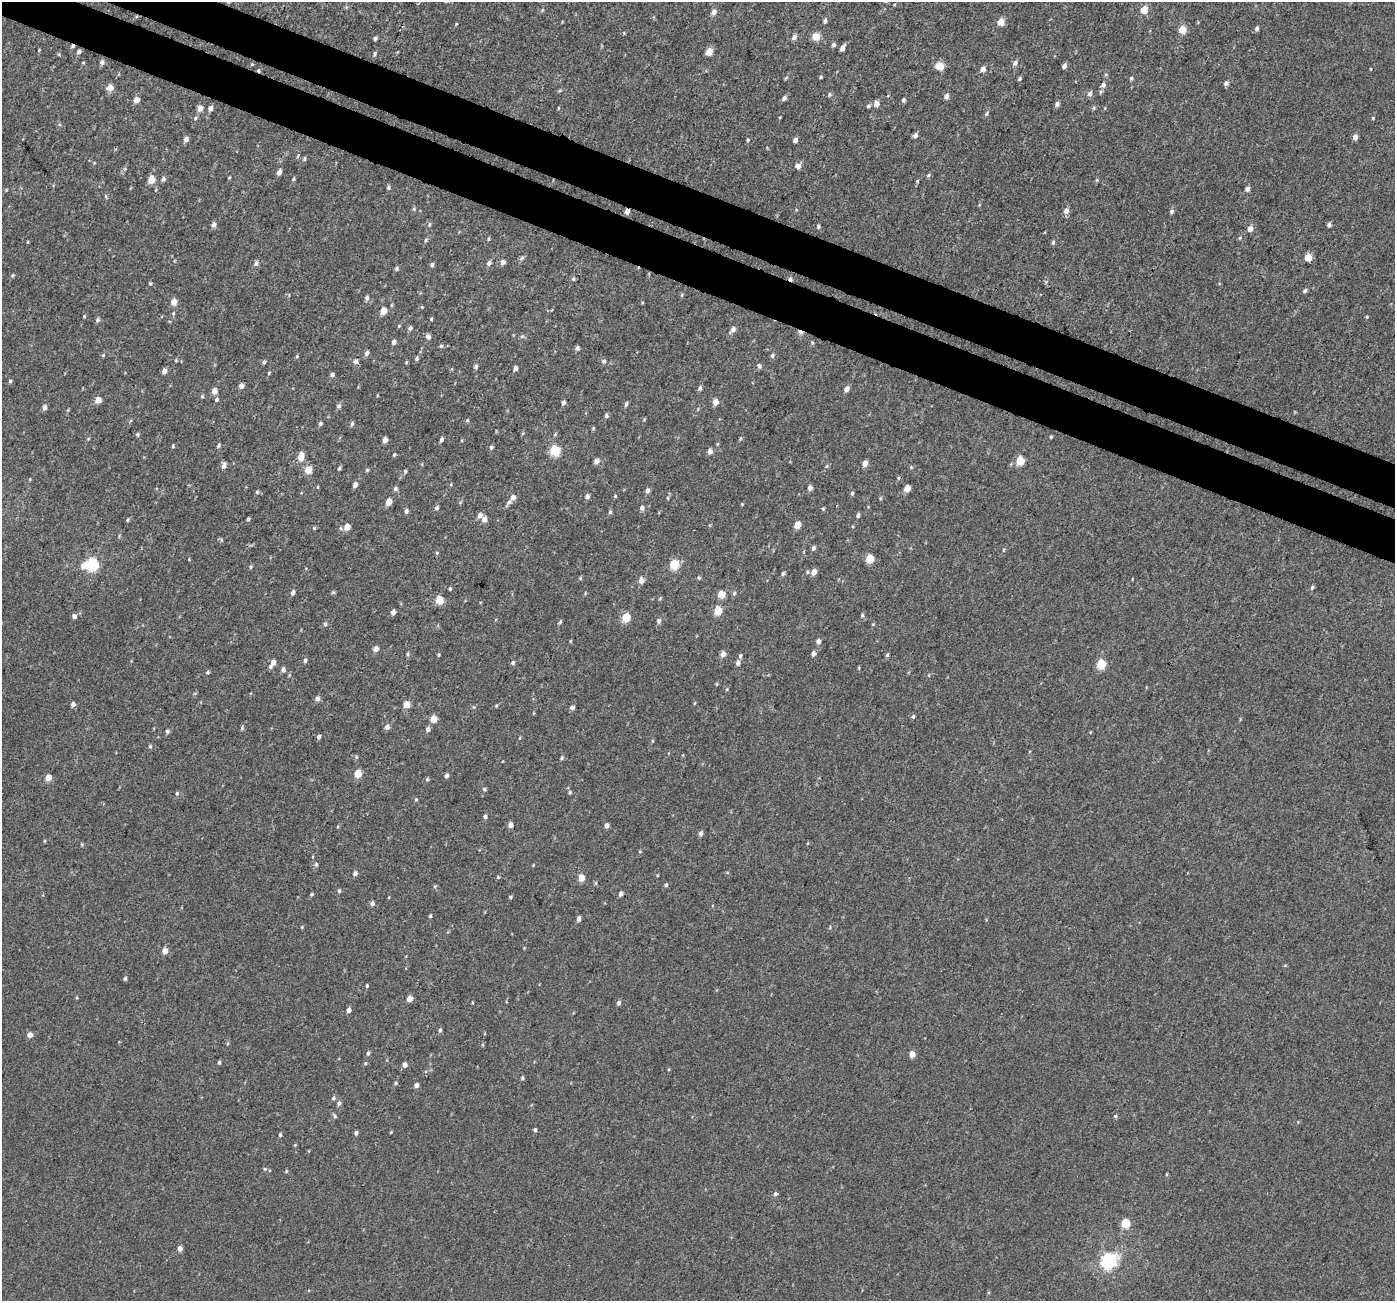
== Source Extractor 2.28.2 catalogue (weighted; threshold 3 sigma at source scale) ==
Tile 11 of 4 x 4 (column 3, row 3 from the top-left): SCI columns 2807-4199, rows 1554-2852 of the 5622 x 5770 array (HDU 1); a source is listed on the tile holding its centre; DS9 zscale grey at full resolution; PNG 1397 x 1303 px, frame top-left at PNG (2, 2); no overlay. Shown black and unused: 6% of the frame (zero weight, under 3 of 4 exposures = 4% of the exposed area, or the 3 px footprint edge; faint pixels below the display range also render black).
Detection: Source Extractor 2.28.2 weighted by HDU 2 'WHT'; one run over the whole footprint, this tile lists its part. Background 0.00224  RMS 0.0028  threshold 0.0126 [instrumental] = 3 sigma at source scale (4.5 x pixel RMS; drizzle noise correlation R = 1.50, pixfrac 1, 0.0396/0.0396 arcsec/px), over >= 5 px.
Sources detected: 316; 4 cosmic-ray / hot-pixel residue — not listed; the other 312 listed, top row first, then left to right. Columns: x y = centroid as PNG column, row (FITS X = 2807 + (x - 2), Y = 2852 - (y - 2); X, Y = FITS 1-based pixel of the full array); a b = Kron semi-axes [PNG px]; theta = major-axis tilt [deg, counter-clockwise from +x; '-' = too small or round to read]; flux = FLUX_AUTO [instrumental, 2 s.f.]
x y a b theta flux
1144 10 5 4 - 5.2
714 12 5 5 - 1.6
825 21 6 4 83 0.67
1001 22 5 5 - 4.2
456 24 4 3 - 0.22
1257 28 6 5 - 0.62
1182 29 5 5 - 5.7
624 33 5 3 - 0.23
816 36 5 5 - 6.4
794 37 6 5 - 1.1
375 38 4 4 - 0.55
834 45 5 4 - 0.65
842 48 6 4 66 1.3
39 50 5 3 - 0.24
79 52 5 4 - 0.71
709 52 5 4 - 4.6
375 53 6 4 73 0.44
102 62 6 5 - 0.89
83 63 5 3 - 0.24
1015 63 6 5 - 0.91
252 64 5 4 - 0.25
940 66 5 5 - 8.2
1064 66 5 4 - 1.1
983 69 5 4 - 1.7
1371 69 4 2 - 0.19
821 77 4 3 - 0.34
1131 78 5 4 - 0.43
1020 79 4 3 - 0.42
1226 83 6 5 - 0.81
1103 85 7 5 70 1.2
110 88 6 6 - 2.1
1090 93 7 5 75 0.98
830 94 6 5 - 0.43
946 96 6 5 - 1.2
784 98 6 5 - 0.77
136 100 5 5 - 2.1
903 100 5 4 - 0.5
876 104 5 5 - 2.1
1057 104 5 5 - 0.84
868 106 6 4 28 0.43
200 108 5 4 - 2.1
210 108 5 4 - 1
558 108 5 3 - 0.23
986 113 5 4 - 0.48
780 117 4 2 - 0.19
195 118 5 4 - 0.33
1373 118 4 4 - 0.28
915 135 5 4 - 0.94
1355 137 5 4 - 1.5
186 139 6 5 - 1.1
748 140 5 4 - 0.36
795 140 4 4 - 1.1
304 159 6 4 84 0.4
798 166 5 4 - 2.1
279 172 5 4 - 1.2
928 175 6 4 25 0.46
229 177 4 3 - 0.22
163 179 6 5 - 0.74
293 179 5 4 - 0.39
151 180 5 5 - 5.3
1097 180 6 4 71 0.35
388 187 5 5 - 0.48
1247 189 5 4 - 0.99
6 190 4 3 - 0.21
106 196 6 4 73 0.34
414 209 5 4 - 0.33
1066 210 7 6 - 1.4
627 211 5 5 - 1.4
1172 211 6 5 - 0.57
214 224 6 5 - 0.97
429 224 7 4 72 0.42
1329 225 5 4 - 0.8
818 226 4 4 - 0.47
1250 228 5 5 - 1.9
488 239 5 3 - 0.28
426 240 6 4 88 0.35
1053 242 5 4 - 0.47
1308 257 5 5 - 5.4
522 258 6 5 - 0.55
503 262 6 5 - 0.98
256 263 6 5 - 0.8
489 263 6 5 - 0.86
432 265 5 5 - 0.54
396 268 5 5 - 0.49
573 279 5 4 - 0.44
1046 281 6 3 -20 0.35
150 283 4 4 - 0.31
1305 291 5 4 - 0.51
682 295 6 4 88 0.32
367 298 6 5 - 0.78
174 302 6 5 - 2.4
422 307 5 3 - 0.23
383 311 5 4 - 3.5
173 313 5 4 - 0.33
84 316 4 3 - 0.25
1367 317 5 3 - 0.26
431 319 4 4 - 0.32
97 320 6 5 - 0.63
410 328 5 5 - 0.77
733 329 6 5 - 1.3
428 336 7 5 -53 0.83
522 336 6 4 19 0.42
394 342 5 5 - 1
812 342 5 3 - 0.31
441 346 5 4 - 0.41
577 348 5 4 - 0.74
367 353 7 5 65 0.74
103 355 5 5 - 0.31
772 355 6 5 - 0.51
297 356 5 4 - 0.3
417 358 5 5 - 0.49
176 360 4 4 - 0.28
356 361 7 6 - 0.94
604 361 6 6 - 0.64
264 362 5 4 - 0.47
759 366 7 5 -70 0.6
476 367 5 4 - 0.68
515 368 5 4 - 1
164 371 5 4 - 1.4
269 373 5 3 - 0.29
332 375 4 4 - 0.65
10 381 5 4 - 0.39
241 386 5 4 - 1.4
700 388 6 4 72 0.74
846 389 5 5 - 1.3
214 391 6 5 - 1.6
202 396 5 4 - 0.38
217 399 6 5 - 0.56
98 400 5 4 - 3
715 402 5 5 - 2.3
563 403 5 4 - 0.81
626 404 6 4 81 0.56
339 406 6 5 - 0.64
45 407 6 5 - 1
606 416 5 4 - 0.56
467 420 5 4 - 0.33
320 423 5 4 - 0.48
352 424 6 4 73 0.51
593 428 5 4 - 0.35
137 434 5 5 - 0.46
1051 437 4 3 - 0.31
88 439 5 4 - 0.26
740 439 5 3 - 0.32
385 440 5 4 - 1.5
441 440 5 4 - 0.71
173 446 5 4 - 0.35
218 446 5 4 - 0.5
491 447 5 4 - 0.5
554 450 5 5 - 17
710 451 5 5 - 1.3
394 454 4 3 - 0.32
301 457 8 5 82 3.9
596 461 5 4 - 1.6
1020 461 5 5 - 8.3
865 463 5 5 - 1.8
224 465 6 5 - 1.4
911 467 5 4 - 0.33
339 468 5 3 - 0.4
308 470 5 5 - 4.5
367 470 5 5 - 0.35
405 471 5 4 - 0.43
355 485 6 5 - 1
318 487 5 3 - 0.23
810 488 4 4 - 1.4
907 488 5 4 - 3.4
395 489 6 5 - 0.67
647 490 5 5 - 1
257 492 5 5 - 0.38
852 493 5 4 - 0.5
587 496 5 5 - 1
615 496 4 4 - 0.27
513 497 6 5 - 1.5
668 498 5 3 - 0.26
389 502 5 4 - 3.7
509 502 12 5 53 0.93
742 504 4 4 - 0.23
437 508 6 5 - 0.56
642 508 6 5 - 0.84
823 509 5 4 - 0.35
406 511 5 4 - 0.74
610 512 5 4 - 0.47
480 515 6 5 - 1.3
858 515 5 4 - 0.71
248 519 4 4 - 0.38
484 519 5 5 - 1.7
128 520 5 3 - 0.31
797 525 5 4 - 4.2
347 527 5 5 - 3.1
314 528 5 4 - 0.34
221 540 6 4 -89 0.35
813 548 5 4 - 0.79
1004 550 5 3 - 0.28
437 553 4 4 - 0.29
870 558 5 5 - 8.1
92 564 6 6 - 34
674 565 5 5 - 13
83 566 8 7 - 1.8
250 567 5 3 - 0.34
814 572 6 5 - 2.2
783 573 6 4 72 0.51
580 578 5 3 - 0.28
699 578 5 5 - 0.35
641 580 5 5 - 2.2
1312 587 6 4 63 0.49
450 589 4 3 - 0.3
333 592 6 4 -18 0.31
293 593 5 4 - 0.8
734 593 6 5 - 0.48
721 594 5 5 - 5.2
439 600 5 5 - 8.3
718 611 5 5 - 7.6
393 612 5 4 - 1.1
862 615 5 4 - 0.44
74 616 5 5 - 0.93
626 617 5 5 - 9.5
659 621 6 5 - 0.8
560 622 5 4 - 0.41
325 624 6 5 - 0.55
570 641 5 3 - 0.23
818 641 5 4 - 1.3
376 649 5 5 - 1.7
408 654 6 4 90 0.36
723 654 5 5 - 1.7
813 654 5 5 - 0.91
439 655 5 3 - 0.3
887 655 6 4 63 0.42
740 656 6 5 - 0.62
305 660 5 4 - 0.54
273 662 8 6 70 1.5
513 663 5 5 - 0.52
738 663 5 4 - 0.93
1101 664 5 5 - 13
859 668 5 3 - 0.24
283 670 5 5 - 0.91
208 672 5 4 - 0.36
929 675 5 3 - 0.23
727 689 4 3 - 0.26
317 698 6 5 - 0.95
694 703 5 3 - 0.24
73 704 5 4 - 0.98
406 704 5 5 - 4.7
496 706 5 3 - 0.27
572 708 4 4 - 1.1
913 716 5 4 - 0.43
433 719 5 4 - 4.4
387 727 6 5 - 1
242 728 6 4 72 0.42
428 729 5 5 - 0.9
167 731 5 5 - 0.62
319 737 4 4 - 0.82
519 738 4 3 - 0.21
150 747 5 4 - 0.4
356 757 6 4 73 0.32
562 758 5 4 - 0.43
358 774 5 4 - 5.4
446 776 5 4 - 0.69
48 777 5 5 - 3.1
427 779 5 5 - 0.36
484 789 5 4 - 0.39
570 792 5 5 - 0.4
177 793 6 5 - 0.49
416 799 5 4 - 0.37
485 816 6 5 - 0.54
510 825 5 4 - 1.5
607 826 5 4 - 1.1
701 833 6 5 - 0.84
45 841 5 3 - 0.24
808 843 4 3 - 0.22
316 864 5 4 - 0.51
355 873 6 5 - 0.85
498 877 4 3 - 0.27
581 878 5 4 - 3.9
666 885 5 4 - 0.4
435 886 5 4 - 0.33
339 891 5 4 - 0.42
621 893 5 5 - 0.83
312 894 4 4 - 0.34
510 897 4 4 - 0.38
372 903 5 5 - 0.92
430 916 4 4 - 0.34
578 919 5 4 - 1
165 951 5 5 - 2.2
1285 965 5 3 - 0.27
125 978 5 4 - 0.49
367 986 4 3 - 0.36
409 999 5 4 - 2.4
619 1003 5 4 - 0.68
349 1010 5 4 - 1.2
440 1030 5 4 - 0.55
30 1035 5 5 - 1.6
482 1045 5 3 - 0.27
368 1053 6 4 80 0.52
912 1054 5 4 - 2.6
219 1062 4 3 - 0.43
405 1065 5 4 - 1.3
522 1078 5 4 - 0.4
395 1083 5 4 - 0.35
416 1085 4 4 - 1.1
333 1098 6 4 44 0.51
339 1103 6 5 - 0.66
335 1116 5 4 - 0.42
1115 1116 5 4 - 0.42
535 1130 4 4 - 0.55
391 1132 4 3 - 0.24
356 1133 5 4 - 0.65
280 1135 5 4 - 0.4
265 1169 5 4 - 0.33
286 1171 5 4 - 0.31
775 1194 5 5 - 0.6
1125 1223 5 5 - 10
180 1249 5 4 - 1.4
1108 1261 7 6 - 66
Overlapping masked pixels (flux is a lower limit): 1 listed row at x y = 627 211